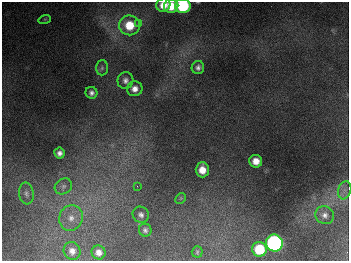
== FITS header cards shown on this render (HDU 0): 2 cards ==
NAXIS1  =                  347
NAXIS2  =                  259

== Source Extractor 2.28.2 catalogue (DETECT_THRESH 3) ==
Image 347 x 259 px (HDU 0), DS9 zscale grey, 1 PNG px = 1 image px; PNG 351 x 263 px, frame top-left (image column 1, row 259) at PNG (2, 2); each listed source drawn as its Kron ellipse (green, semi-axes under 4 px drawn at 4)
Background 675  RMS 49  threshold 147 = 3 sigma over >= 5 px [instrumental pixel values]
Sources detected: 28; all 28 listed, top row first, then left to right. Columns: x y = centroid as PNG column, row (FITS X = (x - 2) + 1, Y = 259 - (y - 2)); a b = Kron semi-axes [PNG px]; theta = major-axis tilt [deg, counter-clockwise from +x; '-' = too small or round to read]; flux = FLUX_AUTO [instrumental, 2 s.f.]
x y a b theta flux
163 5 7 6 - 4.2e+04
171 6 7 7 - 6.2e+04
183 6 8 7 - 2.5e+05
45 19 6 4 17 3.8e+03
138 24 4 4 - 4.8e+03
129 25 10 10 - 8.6e+04
198 67 6 6 - 1.2e+04
102 68 7 6 - 7.9e+03
125 80 8 8 - 1.5e+04
135 89 8 7 - 2.3e+04
91 93 6 5 - 1.3e+04
59 153 5 5 - 1.4e+04
256 161 6 6 - 3.3e+04
202 170 7 6 - 4.0e+04
63 186 9 7 36 1.4e+04
137 186 2 2 - 1.8e+03
345 190 9 6 73 1.5e+04
26 194 11 7 -82 1.3e+04
181 198 6 4 45 4.3e+03
141 215 8 7 - 1.3e+04
325 215 9 9 - 1.7e+04
71 218 13 11 72 3.5e+04
145 230 6 6 - 9.1e+03
274 243 8 8 - 1.1e+06
259 249 7 7 - 1.2e+05
72 251 9 8 - 2.2e+04
98 252 7 7 - 2.1e+04
197 252 5 5 - 4.4e+03
At the frame edge (FLAGS 8, measured only in part): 1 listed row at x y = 183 6